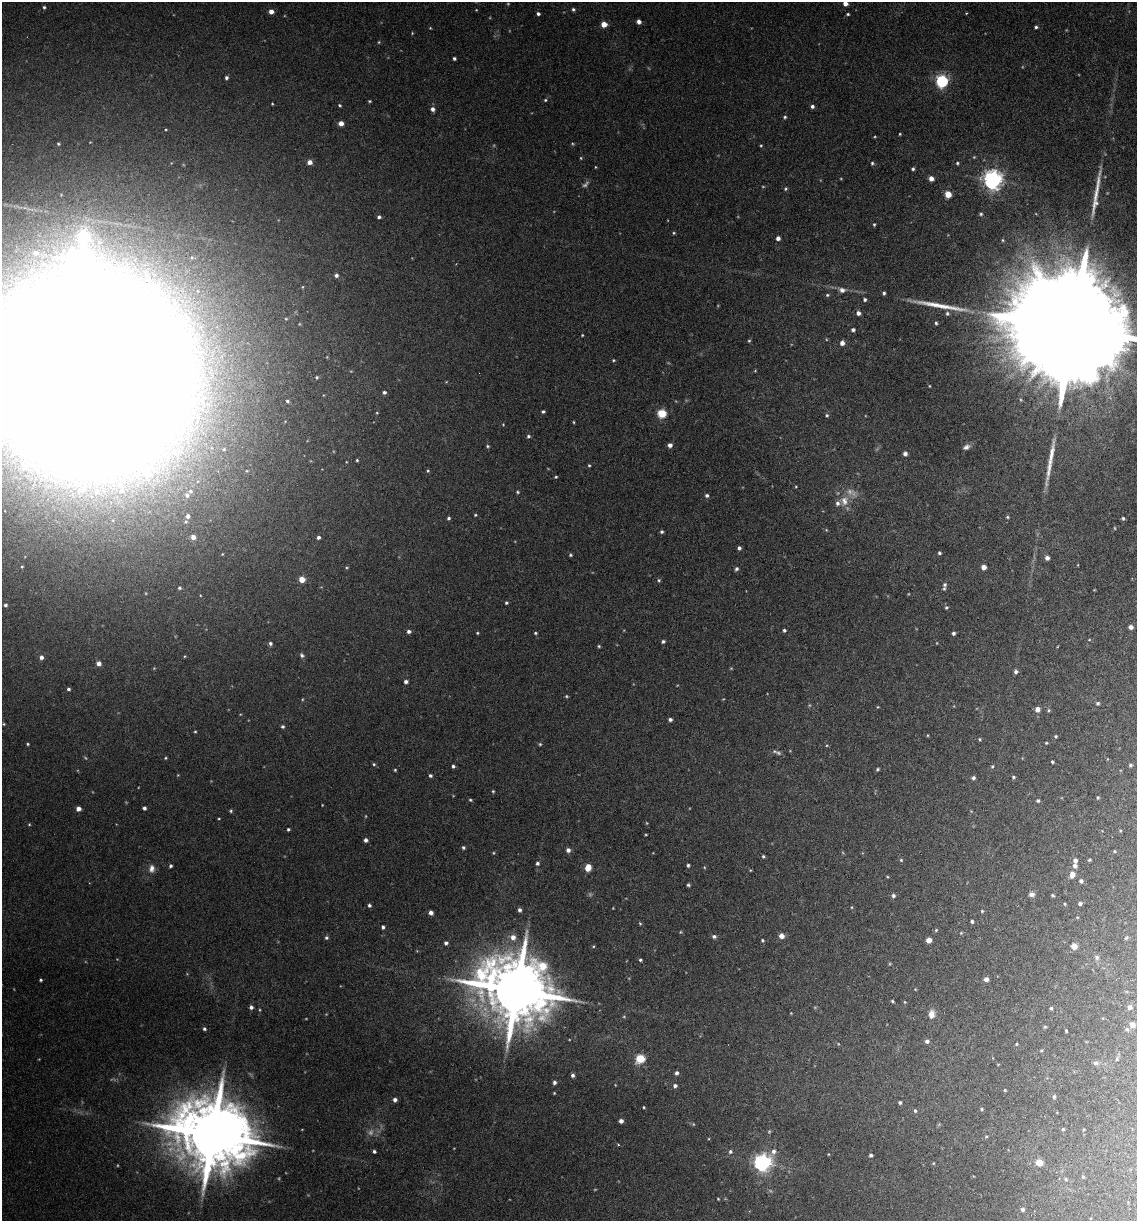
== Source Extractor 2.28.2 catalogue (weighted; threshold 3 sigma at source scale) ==
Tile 6 of 4 x 4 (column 2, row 2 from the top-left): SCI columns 1311-2445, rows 2449-3667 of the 5008 x 4899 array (HDU 1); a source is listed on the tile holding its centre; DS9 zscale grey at full resolution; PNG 1139 x 1223 px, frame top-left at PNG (2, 2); no overlay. Nothing masked; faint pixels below the display range render black.
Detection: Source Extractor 2.28.2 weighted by HDU 2 'WHT'; one run over the whole footprint, this tile lists its part. Background 0.0299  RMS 0.0032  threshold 0.0133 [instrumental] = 3 sigma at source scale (4.09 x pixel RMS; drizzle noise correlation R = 1.36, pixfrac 0.8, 0.05/0.05 arcsec/px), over >= 5 px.
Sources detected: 308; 39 too faint to see at this stretch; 3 inside a brighter object's white glare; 3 long thin detections or spike segments (spike, bleed or trail) — not listed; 3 inside a brighter listed object's ellipse — not listed separately; the other 260 listed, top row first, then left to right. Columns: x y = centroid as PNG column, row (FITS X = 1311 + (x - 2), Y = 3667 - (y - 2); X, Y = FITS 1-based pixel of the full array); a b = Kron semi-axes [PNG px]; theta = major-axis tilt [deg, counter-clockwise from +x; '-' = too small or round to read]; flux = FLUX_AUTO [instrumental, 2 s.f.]
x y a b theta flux
845 3 4 4 - 2
44 7 5 4 - 0.48
573 9 4 4 - 0.54
271 11 4 4 - 2.1
966 13 4 3 - 0.25
538 14 3 3 - 0.78
848 14 4 3 - 0.41
639 22 4 4 - 1.4
604 24 4 4 - 5
1036 27 4 3 - 0.57
430 28 4 4 - 0.25
454 58 3 3 - 0.6
226 78 5 4 - 0.67
942 81 6 5 - 52
545 100 4 4 - 0.37
369 101 3 3 - 0.35
272 104 3 2 - 0.23
340 105 4 4 - 0.36
812 106 4 4 - 0.84
433 109 5 5 - 1.2
785 117 5 4 - 0.46
341 123 5 4 - 2
166 129 3 2 - 0.23
900 134 3 3 - 0.28
572 143 4 4 - 0.31
58 144 4 3 - 0.34
761 146 4 3 - 0.3
310 162 5 4 - 1.7
872 163 4 4 - 0.44
957 163 4 3 - 0.41
913 169 3 3 - 0.48
931 178 5 4 - 1.6
993 180 7 7 - 180
786 189 5 5 - 0.44
948 194 5 4 - 7.1
981 214 5 4 - 0.41
379 217 4 4 - 0.68
874 224 4 3 - 0.38
674 233 4 4 - 0.37
778 238 4 4 - 1.2
1003 240 4 4 - 0.34
36 252 9 7 2 1.4
336 275 5 5 - 0.84
148 278 9 7 -75 1.6
842 290 10 7 -14 1.6
884 293 4 3 - 0.57
827 295 5 4 - 0.46
865 299 4 4 - 0.61
858 313 5 4 - 1.2
947 313 6 5 - 0.61
936 323 4 3 - 0.49
1074 328 57 21 -13 28000
853 330 4 4 - 0.76
582 335 3 2 - 0.26
842 343 5 5 - 1.5
613 360 4 3 - 0.32
755 371 5 3 - 0.26
88 375 114 107 -36 3700
317 377 4 3 - 0.36
929 386 3 3 - 0.23
384 392 4 4 - 0.67
287 401 4 3 - 0.43
543 412 4 3 - 0.52
662 413 5 5 - 16
827 415 5 5 - 0.51
528 436 5 4 - 0.56
670 445 4 4 - 1.4
487 446 5 4 - 0.41
966 447 9 6 25 1.2
224 449 5 5 - 0.46
905 453 5 4 - 1.2
357 460 3 3 - 0.34
589 465 4 3 - 0.34
247 471 4 3 - 0.26
428 471 4 4 - 0.32
556 477 3 2 - 0.34
83 489 11 8 11 2.7
121 491 9 8 - 2
518 492 5 4 - 0.43
187 495 8 7 - 1.5
707 495 5 4 - 0.73
844 501 14 11 -84 3.4
475 515 4 3 - 0.36
188 516 6 6 - 1.5
1007 517 4 3 - 0.36
448 518 4 4 - 0.52
1123 518 4 3 - 0.49
662 532 4 4 - 0.52
193 537 5 5 - 2
318 537 4 4 - 0.85
739 548 4 3 - 0.74
939 553 4 3 - 0.51
570 555 4 4 - 0.42
1047 558 4 4 - 1.4
984 567 4 4 - 2
736 569 5 4 - 0.71
302 579 5 5 - 3.9
659 580 4 4 - 0.44
945 585 7 5 83 0.65
179 588 4 3 - 0.49
506 603 4 3 - 0.46
5 605 3 3 - 0.59
946 607 5 4 - 0.45
1131 627 4 4 - 1.3
784 630 4 3 - 0.55
409 631 5 4 - 0.82
477 633 4 3 - 0.33
535 633 4 3 - 0.37
953 633 4 4 - 0.68
663 641 4 4 - 0.56
270 643 5 4 - 0.71
599 646 4 3 - 0.38
302 655 6 5 - 0.72
185 656 4 3 - 0.24
41 657 4 4 - 1.2
99 663 5 5 - 1.6
1016 671 5 5 - 0.8
406 682 5 4 - 0.87
68 689 3 3 - 0.65
566 696 5 4 - 0.36
1098 703 5 5 - 0.56
878 707 3 3 - 0.23
1037 709 4 4 - 2.4
1049 710 5 5 - 0.39
670 719 4 3 - 0.79
4 724 4 4 - 0.3
283 726 4 4 - 0.58
195 732 4 3 - 0.29
928 735 4 3 - 0.22
1056 736 4 4 - 0.39
979 739 4 4 - 0.35
1046 743 4 3 - 0.27
28 744 3 3 - 0.34
540 744 5 5 - 0.39
827 745 4 3 - 0.25
778 753 10 6 -23 0.87
165 758 4 3 - 0.3
1052 762 3 3 - 0.44
374 764 5 4 - 0.42
1130 765 5 4 - 0.48
453 766 4 3 - 0.61
992 766 5 4 - 0.36
878 769 5 4 - 0.42
395 770 3 3 - 0.33
178 775 4 3 - 0.22
430 776 4 4 - 0.55
1013 777 4 4 - 0.49
973 778 4 4 - 0.78
493 791 4 3 - 0.34
1098 797 3 3 - 0.37
470 800 5 4 - 0.37
1038 801 4 4 - 0.5
144 808 4 4 - 0.75
78 809 4 4 - 1.6
231 811 5 4 - 0.39
219 819 4 2 - 0.25
29 824 4 3 - 0.27
288 829 3 3 - 0.5
1120 830 5 3 - 0.26
646 835 4 2 - 0.26
366 840 4 4 - 0.99
463 847 4 4 - 0.52
568 850 5 5 - 1.1
1115 851 4 4 - 0.31
493 853 5 3 - 0.28
763 856 4 4 - 0.43
901 860 5 5 - 0.39
1075 860 5 4 - 1.1
1089 860 4 3 - 0.38
537 863 4 4 - 0.64
688 865 3 3 - 0.57
171 866 4 4 - 0.58
1075 866 5 5 - 1.1
704 867 4 3 - 0.23
152 868 10 7 84 1.7
588 868 6 4 71 5.5
750 870 4 3 - 0.26
1072 874 6 5 - 2.1
887 877 4 3 - 0.24
1081 881 4 4 - 0.83
688 885 3 3 - 0.47
1031 894 7 6 - 1.1
1052 895 4 3 - 0.36
893 896 6 5 - 0.67
1080 903 4 4 - 0.73
1064 904 3 3 - 0.29
369 905 4 4 - 0.65
852 907 4 3 - 0.25
519 910 4 4 - 0.79
982 911 4 4 - 0.31
431 913 4 4 - 1.3
1077 917 4 3 - 0.21
972 921 3 3 - 0.65
640 923 5 4 - 0.31
383 927 4 4 - 0.71
936 930 5 4 - 0.34
680 932 4 4 - 0.28
714 936 6 5 - 0.78
781 936 5 5 - 2
513 937 7 7 - 2
326 938 5 5 - 0.6
1126 938 6 4 41 0.36
762 940 4 4 - 0.4
929 940 4 4 - 3.4
446 943 4 3 - 0.88
593 946 3 3 - 0.27
1074 946 6 5 - 2.3
1097 957 8 6 -59 0.84
640 960 3 3 - 0.45
986 979 4 4 - 1.6
41 980 3 3 - 0.39
915 989 4 3 - 0.24
516 990 20 17 -17 3200
892 1001 3 3 - 0.34
905 1002 4 4 - 0.24
251 1007 4 4 - 0.84
1130 1007 5 5 - 1.4
1051 1008 4 4 - 0.45
931 1014 11 8 88 1.9
1132 1025 5 5 - 2
1045 1027 5 4 - 0.37
204 1029 4 3 - 0.54
1127 1029 6 5 - 0.57
1066 1031 3 3 - 0.4
927 1041 5 5 - 0.91
1017 1044 3 3 - 0.3
1041 1050 5 3 - 0.3
640 1059 5 5 - 16
1096 1063 6 5 - 0.88
677 1073 5 4 - 0.96
573 1075 4 3 - 0.79
554 1083 4 4 - 0.76
675 1086 5 4 - 0.88
1005 1090 4 3 - 0.32
554 1093 3 3 - 0.26
1054 1097 5 5 - 0.63
395 1100 4 4 - 1.1
900 1102 3 3 - 0.58
644 1107 4 3 - 0.28
981 1109 4 4 - 0.4
915 1111 5 4 - 0.48
621 1121 4 4 - 1.2
693 1124 5 4 - 0.35
1063 1129 5 4 - 0.45
1083 1130 4 3 - 0.26
769 1131 6 5 - 0.38
213 1135 21 16 -25 3800
986 1136 5 3 - 0.3
618 1145 4 3 - 0.29
374 1151 4 3 - 0.59
730 1151 6 5 - 0.67
829 1154 4 2 - 0.22
871 1155 4 3 - 0.65
763 1162 7 6 - 130
1039 1162 8 7 - 3.3
933 1163 4 3 - 0.24
1083 1177 6 4 -75 0.48
1066 1179 6 5 - 0.51
718 1199 3 2 - 0.25
1022 1209 5 5 - 0.79
Isophote crosses this tile's border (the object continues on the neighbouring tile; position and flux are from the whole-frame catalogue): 3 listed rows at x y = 845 3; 1074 328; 88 375